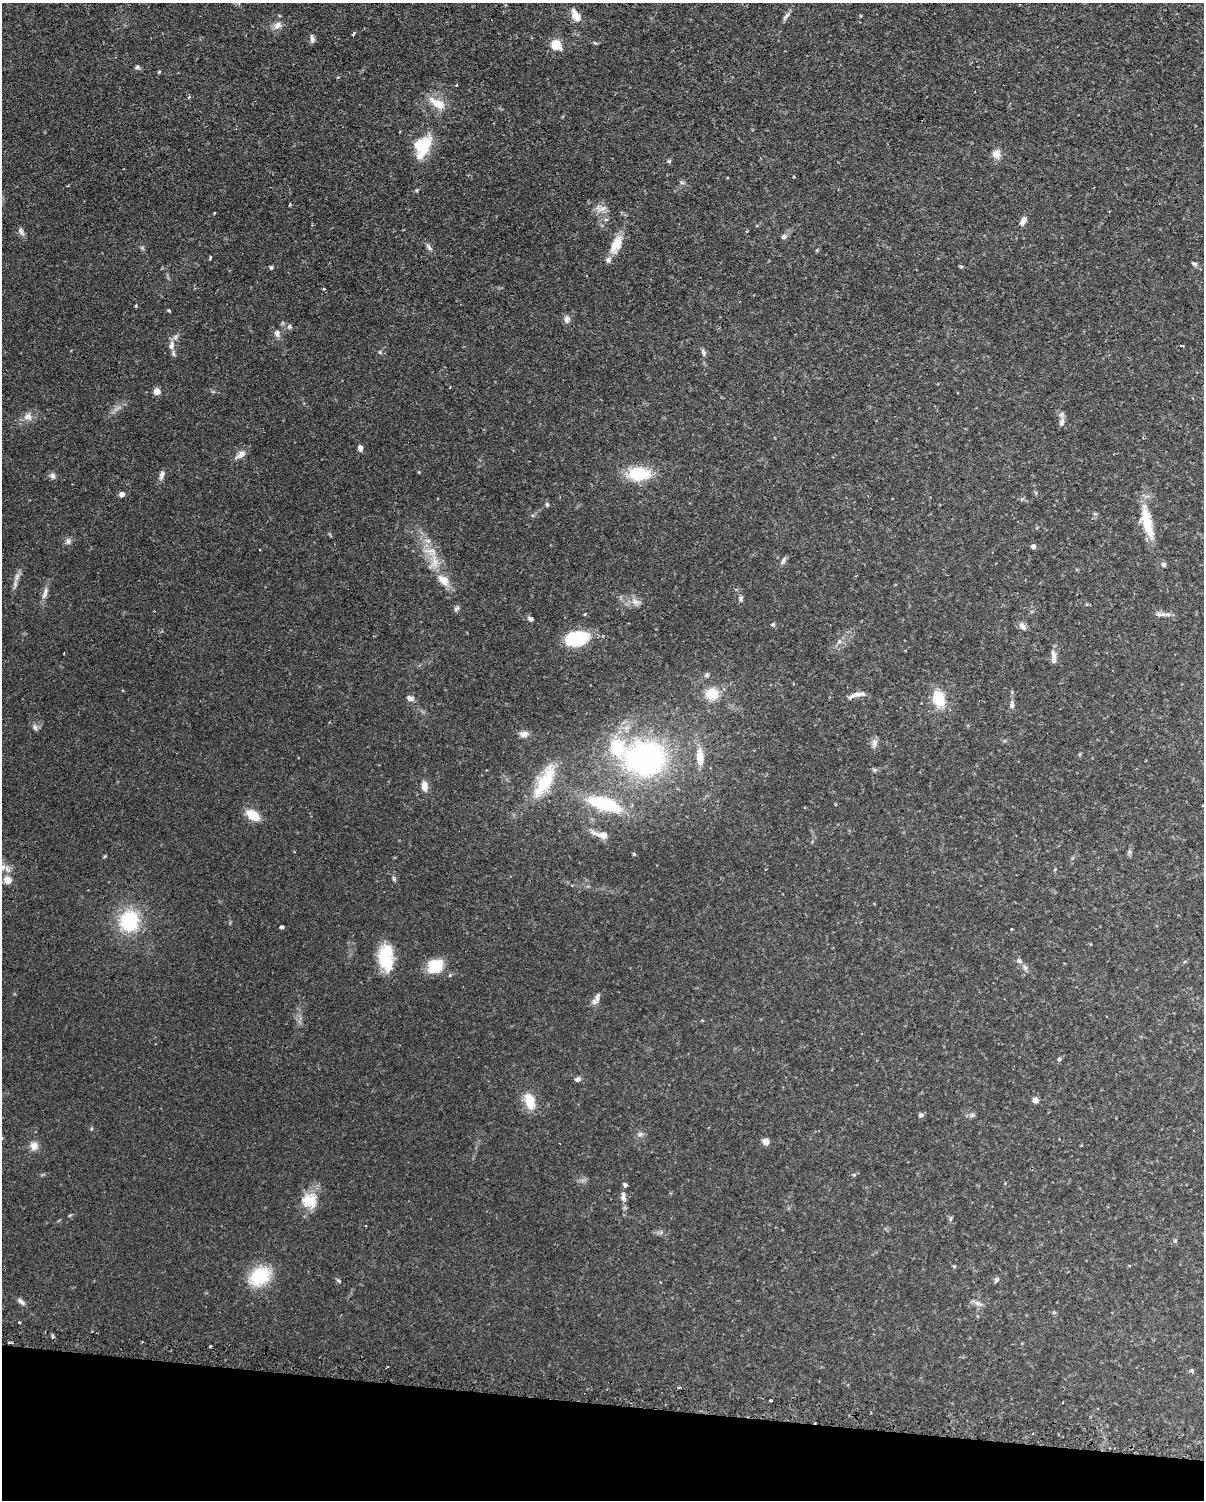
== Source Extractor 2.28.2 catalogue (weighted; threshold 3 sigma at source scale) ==
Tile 11 of 4 x 3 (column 3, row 3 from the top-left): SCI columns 2435-3636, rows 260-1757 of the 4868 x 4896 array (HDU 1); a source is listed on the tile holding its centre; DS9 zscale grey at full resolution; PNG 1206 x 1502 px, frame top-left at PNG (2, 3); no overlay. Shown black and unused: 6% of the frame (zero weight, under 2 of 3 exposures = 4% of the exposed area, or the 3 px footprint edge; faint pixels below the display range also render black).
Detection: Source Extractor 2.28.2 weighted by HDU 2 'WHT'; one run over the whole footprint, this tile lists its part. Background 0.106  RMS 0.0054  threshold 0.0244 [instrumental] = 3 sigma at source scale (4.5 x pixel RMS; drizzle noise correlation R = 1.50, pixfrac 1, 0.05/0.05 arcsec/px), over >= 5 px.
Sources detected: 140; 2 cosmic-ray / hot-pixel residue — not listed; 6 inside a brighter listed object's ellipse — not listed separately; the other 132 listed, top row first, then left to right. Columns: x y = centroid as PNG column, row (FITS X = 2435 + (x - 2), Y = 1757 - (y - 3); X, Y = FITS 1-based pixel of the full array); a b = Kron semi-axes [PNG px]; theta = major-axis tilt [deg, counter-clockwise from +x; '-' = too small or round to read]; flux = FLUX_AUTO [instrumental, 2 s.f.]
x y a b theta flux
576 16 13 7 -59 7.7
786 16 15 5 55 1.9
861 16 5 3 - 0.5
278 25 12 8 36 3.4
354 33 4 3 - 1.5
312 39 11 5 -81 1.6
556 45 5 5 - 30
137 67 6 5 - 1.3
159 72 4 3 - 0.53
457 85 3 2 - 0.72
189 97 4 3 - 1.6
437 103 21 10 -30 9.8
423 147 26 16 68 20
996 154 11 11 - 3.8
669 161 5 5 - 0.83
794 177 3 2 - 0.56
682 182 7 4 -2 0.9
417 190 5 5 - 0.64
289 205 3 3 - 1.3
601 208 16 8 4 3.6
606 219 6 4 0 0.83
1023 221 12 6 60 2.9
21 232 10 7 -57 2.1
784 237 7 6 - 1.5
616 244 26 11 65 9.3
429 247 12 6 -51 1.8
210 257 3 3 - 0.99
1194 264 8 5 -27 1.2
961 266 7 3 -9 0.6
271 267 5 4 - 0.87
324 289 3 3 - 0.68
136 305 3 3 - 0.87
169 310 5 4 - 0.58
567 319 9 8 - 2.4
289 327 7 6 - 1.4
277 333 9 7 -75 2.5
172 345 13 8 84 3.8
1182 346 5 2 - 0.5
380 352 6 5 - 0.77
703 352 9 5 -64 1.4
450 387 3 2 - 0.67
157 392 7 7 - 3.2
28 416 12 10 11 3.9
1062 422 13 7 74 2.2
360 448 6 5 - 2.4
241 455 17 7 33 3.5
638 474 20 13 0 25
162 475 13 6 72 2.2
52 476 8 7 - 1.9
122 494 5 5 - 2.9
547 505 6 5 - 0.96
1147 522 44 12 -75 17
68 541 10 7 81 1.7
1033 546 4 4 - 2.9
260 550 3 2 - 0.65
434 561 27 10 -86 9.2
783 561 11 5 57 1.6
1163 564 7 5 -49 1.2
17 577 13 6 80 2.8
443 580 20 12 -45 7.5
45 593 19 6 74 3.4
741 599 7 6 - 1.4
636 602 14 8 -19 3.8
456 609 8 6 44 1.3
585 614 4 3 - 0.45
1165 614 17 5 -2 2.5
530 619 7 5 -28 1.3
773 624 5 4 - 0.72
1022 626 11 7 -48 2.2
577 638 17 10 11 53
1054 657 17 6 -84 3.7
707 675 6 6 - 1.1
712 694 13 13 - 11
855 695 20 6 22 3.5
410 698 9 6 -16 2.3
939 699 17 12 -76 16
1012 705 11 6 -89 1.9
35 727 10 5 -75 1.6
524 734 11 8 2 3
874 743 12 7 80 2.5
700 757 14 7 -86 11
645 759 46 38 -2 130
874 770 6 5 - 0.82
546 781 41 17 65 23
424 786 10 7 -87 4.4
604 804 43 15 -16 35
253 815 14 8 -35 11
601 835 21 7 -14 5.8
1129 852 7 4 -90 1.1
634 854 4 4 - 0.52
105 856 5 4 - 0.54
394 879 7 5 -75 0.95
8 880 5 5 - 15
129 921 20 18 74 37
282 927 4 3 - 9.8
1011 929 2 2 - 0.43
386 957 28 15 -85 22
1019 961 9 6 -45 1.5
435 966 14 12 28 18
1025 968 8 6 -73 1.6
597 998 15 7 77 2.7
1059 1059 6 5 - 0.91
577 1079 7 5 11 2
1035 1100 8 7 - 2
530 1101 19 11 -71 11
921 1115 6 6 - 1.3
972 1115 6 6 - 1.2
640 1134 7 6 - 1.5
766 1141 7 6 - 3.4
34 1146 9 8 - 4.5
854 1175 5 5 - 0.74
625 1185 6 4 -44 1
670 1193 4 3 - 0.49
624 1199 9 6 -50 2.1
309 1200 22 20 -11 12
951 1219 8 4 81 0.86
1175 1241 6 5 - 0.86
954 1266 4 4 - 0.55
260 1276 23 17 37 27
996 1280 7 5 53 1.1
339 1281 7 5 -45 0.99
21 1301 11 6 -37 2
978 1303 13 6 -26 2.3
1054 1312 5 4 - 0.72
19 1322 3 3 - 0.71
53 1336 6 4 -70 0.83
9 1342 3 3 - 1.9
210 1346 3 2 - 1.1
387 1366 2 2 - 0.48
1191 1370 6 5 - 0.91
679 1387 3 2 - 1.2
771 1400 3 3 - 1
Overlapping masked pixels (flux is a lower limit): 1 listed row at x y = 9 1342